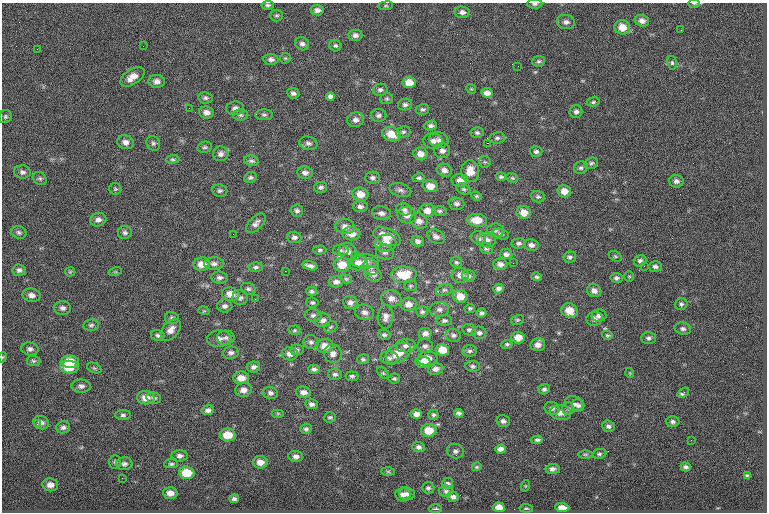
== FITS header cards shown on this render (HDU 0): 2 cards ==
NAXIS1  =                  765
NAXIS2  =                  510

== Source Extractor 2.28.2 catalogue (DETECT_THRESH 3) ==
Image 765 x 510 px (HDU 0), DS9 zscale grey, 1 PNG px = 1 image px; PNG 769 x 514 px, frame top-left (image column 1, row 510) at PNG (2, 3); each listed source drawn as its Kron ellipse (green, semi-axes under 4 px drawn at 4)
Background -0.595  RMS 8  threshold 24.1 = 3 sigma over >= 5 px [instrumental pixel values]
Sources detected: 298; all 298 listed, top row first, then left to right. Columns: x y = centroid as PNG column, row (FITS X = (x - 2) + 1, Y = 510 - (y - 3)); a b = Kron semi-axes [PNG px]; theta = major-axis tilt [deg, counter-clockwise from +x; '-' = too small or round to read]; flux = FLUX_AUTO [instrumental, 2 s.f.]
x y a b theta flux
694 3 5 3 - 620
535 4 8 4 0 1200
268 5 6 4 6 1100
386 6 7 3 8 670
317 10 6 5 - 1900
462 12 7 6 - 2000
277 15 6 6 - 970
642 21 7 5 -18 2500
566 22 9 7 -11 2000
622 27 8 7 - 6800
681 30 3 2 - 470
355 35 7 5 0 1900
302 44 7 6 - 1600
143 46 2 2 - 420
335 46 6 5 - 1100
37 49 2 2 - 1200
285 58 6 5 - 660
271 59 7 5 -5 1700
539 61 6 5 - 1200
672 63 7 5 -76 1000
518 66 2 2 - 260
132 77 13 7 33 5400
157 81 8 6 1 2600
409 82 6 5 - 5800
471 89 5 4 - 630
380 90 7 6 - 1400
293 93 6 5 - 1600
487 93 6 5 - 2800
330 97 4 4 - 3400
205 98 7 5 -10 1200
387 99 6 5 - 910
593 102 6 4 11 920
405 104 7 6 - 1500
189 108 2 2 - 480
235 108 9 7 5 2400
423 109 6 5 - 1200
207 112 7 6 - 2700
576 112 6 6 - 1600
241 115 8 5 0 1300
264 115 9 5 0 1300
378 115 8 6 -1 1600
5 117 7 6 - 1000
356 120 8 7 - 2400
431 126 6 4 2 1500
403 132 7 5 11 1100
477 133 6 5 - 1100
391 134 9 7 -22 8300
497 138 8 5 8 1400
439 140 10 7 -12 2600
433 141 10 7 -3 2700
125 142 8 6 -22 2700
153 143 7 6 - 1300
308 143 9 6 -14 1700
487 143 2 2 - 4200
205 147 7 5 13 1100
442 151 8 7 - 2200
536 152 6 5 - 1400
221 154 8 7 - 2100
421 154 7 6 - 3800
173 159 7 4 2 830
251 161 7 5 -13 1300
485 162 6 5 - 1000
591 163 7 5 19 1100
581 168 7 6 - 1300
444 170 7 6 - 2500
470 171 11 9 -85 7300
22 172 8 6 -4 1800
305 173 7 6 - 2300
250 177 6 5 - 1100
501 177 5 4 - 1000
40 178 7 6 - 1200
373 178 7 6 - 1700
419 178 6 4 10 1000
512 178 6 4 -20 800
460 180 8 6 -4 3500
676 181 7 6 - 1900
430 186 7 6 - 5800
321 187 6 5 - 1300
115 189 6 6 - 880
464 189 7 5 -26 1000
400 190 11 6 -14 1900
220 191 7 6 - 1200
564 191 7 6 - 4600
360 194 8 6 -10 5400
477 196 5 3 - 640
538 197 7 5 -21 1100
457 204 8 6 -4 1700
360 206 7 5 -7 1800
404 209 7 6 - 1700
427 210 8 6 -3 4800
297 211 6 6 - 1500
440 211 7 5 1 1100
381 213 9 7 -10 2400
524 213 7 6 - 5900
407 215 9 8 - 3900
98 220 8 6 12 2300
477 220 10 6 -3 7700
419 221 9 7 -17 3100
256 223 12 6 46 2300
345 227 10 7 -5 3500
496 230 8 6 -3 1700
19 232 7 6 - 1400
125 232 7 6 - 1400
233 234 2 2 - 1300
351 234 9 7 -1 4800
501 234 8 5 -17 1200
294 237 7 5 -4 1600
387 237 15 8 -23 7800
436 237 9 6 -28 2300
478 238 8 6 -34 2000
487 240 9 7 -6 2500
418 241 6 5 - 1700
386 243 10 8 4 4800
518 243 7 5 7 1400
531 245 7 5 -10 2100
486 249 6 5 - 1100
320 250 6 4 2 910
341 250 8 5 -2 1200
348 251 9 8 - 2600
385 252 9 7 -11 1700
506 254 6 5 - 1700
355 255 2 2 - 1000
615 256 7 4 -30 760
570 257 6 5 - 1400
365 261 13 7 1 3100
640 261 6 6 - 1500
456 262 6 5 - 980
358 263 9 7 2 3300
513 263 2 2 - 1800
202 264 8 7 - 5700
214 264 10 6 -1 2100
500 264 7 6 - 2500
342 265 8 7 - 8100
310 266 8 4 -15 2100
644 266 2 2 - 1100
655 266 7 5 -5 1600
256 267 7 5 4 1200
371 267 8 7 - 2100
19 270 6 5 - 1500
285 271 2 2 - 6400
70 272 5 5 - 620
115 272 6 4 18 720
373 274 9 7 -35 2800
404 275 13 8 1 12000
460 275 9 7 -5 3300
469 276 7 5 -1 1600
629 276 5 5 - 610
537 277 5 4 - 990
219 278 8 6 -5 1800
616 278 6 5 - 1300
346 279 6 4 -20 680
336 282 7 5 6 2300
410 286 6 5 - 800
248 289 7 5 -19 1300
498 289 5 4 - 1700
444 290 8 5 17 1500
312 291 5 4 - 1300
594 291 7 6 - 2500
231 294 9 6 -12 5500
32 295 9 6 -11 2800
460 296 7 6 - 6800
240 298 7 7 - 1800
391 298 10 8 -8 3300
255 299 2 2 - 310
312 302 6 5 - 990
350 302 7 6 - 2100
409 304 8 6 4 3500
681 304 6 6 - 1200
225 306 7 6 - 1600
63 308 8 7 - 1900
470 308 5 4 - 870
439 309 9 7 4 2200
204 311 6 3 -17 570
569 311 8 7 - 6600
364 312 10 7 -16 2400
422 312 6 5 - 1000
481 313 5 4 - 1300
313 315 8 6 -6 1700
599 316 7 6 - 1900
385 317 12 8 86 3100
172 318 7 6 - 1400
594 319 8 7 - 2000
323 320 8 6 12 2000
517 320 7 5 14 850
444 321 8 5 5 1400
91 325 8 5 9 1200
331 327 7 5 23 870
683 329 8 6 -12 1600
171 330 12 8 49 3800
294 330 6 4 2 840
469 330 7 5 -10 1300
425 333 6 5 - 2500
479 333 7 6 - 1700
158 335 7 5 -14 1200
384 335 6 5 - 1200
453 335 8 6 -13 1600
607 335 5 4 - 800
219 338 12 8 3 3100
226 338 9 7 1 1600
518 338 7 6 - 5400
648 338 7 6 - 1500
311 342 7 7 - 1500
507 344 5 4 - 930
538 345 7 6 - 2900
325 346 9 7 -4 6000
406 346 10 6 3 2200
425 346 7 7 - 1900
30 349 8 6 -9 1900
297 350 7 5 1 1200
442 350 7 5 -8 8100
470 351 7 5 4 1400
231 353 8 6 8 1800
398 353 14 9 33 9000
290 354 8 6 -1 2800
333 354 9 9 - 2800
3 357 5 3 - 470
389 358 9 6 -9 1800
363 359 6 5 - 1100
427 359 10 7 4 6000
33 361 7 5 -3 1100
70 362 9 6 -4 11000
423 362 8 5 -10 2800
473 366 7 5 -6 1200
69 367 9 6 -7 10000
253 367 7 5 10 1900
94 368 7 5 -24 980
314 369 5 4 - 1400
436 369 8 5 8 2400
383 373 7 4 -45 760
630 373 5 3 - 430
335 374 7 5 -2 1400
352 376 6 5 - 1100
241 378 8 6 1 5200
394 379 6 5 - 900
81 386 9 6 0 2100
544 389 5 5 - 1400
243 390 8 6 10 3200
303 392 8 6 -5 2600
270 393 8 6 -15 1500
683 393 6 3 37 1600
146 398 8 7 - 4800
154 398 7 5 -13 1400
311 404 6 5 - 1700
574 404 9 7 -23 2100
578 405 6 6 - 1500
552 408 7 6 - 1800
568 409 6 5 - 1100
208 410 6 5 - 1900
278 413 6 4 0 610
459 413 5 4 - 1300
560 413 11 7 -8 3600
416 414 6 5 - 2900
123 415 8 5 0 1300
433 415 5 5 - 1100
330 417 6 5 - 990
503 421 7 6 - 1600
673 422 7 5 -2 1300
41 423 8 6 -21 2200
37 424 3 3 - 650
608 426 6 5 - 1600
63 427 7 6 - 1600
306 429 5 5 - 1200
429 430 7 6 - 9400
228 435 8 6 -1 9500
537 440 6 4 3 1300
691 440 2 2 - 1600
419 447 6 5 - 1700
501 449 5 4 - 2400
455 451 8 7 - 2000
585 454 7 3 0 750
599 454 7 5 9 1100
180 456 8 5 -3 1900
296 456 7 5 -5 2000
115 462 7 6 - 1000
260 462 7 6 - 4100
124 464 8 6 -2 1700
171 464 7 4 1 950
477 467 5 4 - 660
686 467 5 4 - 1400
553 469 7 5 6 1900
388 471 7 4 -1 730
187 473 8 6 -4 12000
747 475 4 3 - 840
122 478 3 2 - 400
447 483 6 5 - 1200
50 485 8 6 -7 3000
525 486 6 3 72 480
428 488 6 5 - 1200
446 491 7 5 8 1200
170 493 7 6 - 3700
403 494 7 7 - 2500
407 494 8 6 -3 2200
453 497 6 5 - 1500
234 499 5 4 - 1400
499 507 6 5 - 5300
562 507 7 4 -2 3500
526 508 7 3 -6 680
435 509 7 2 -2 690
At the frame edge (FLAGS 8, measured only in part): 3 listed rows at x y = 694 3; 535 4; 3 357